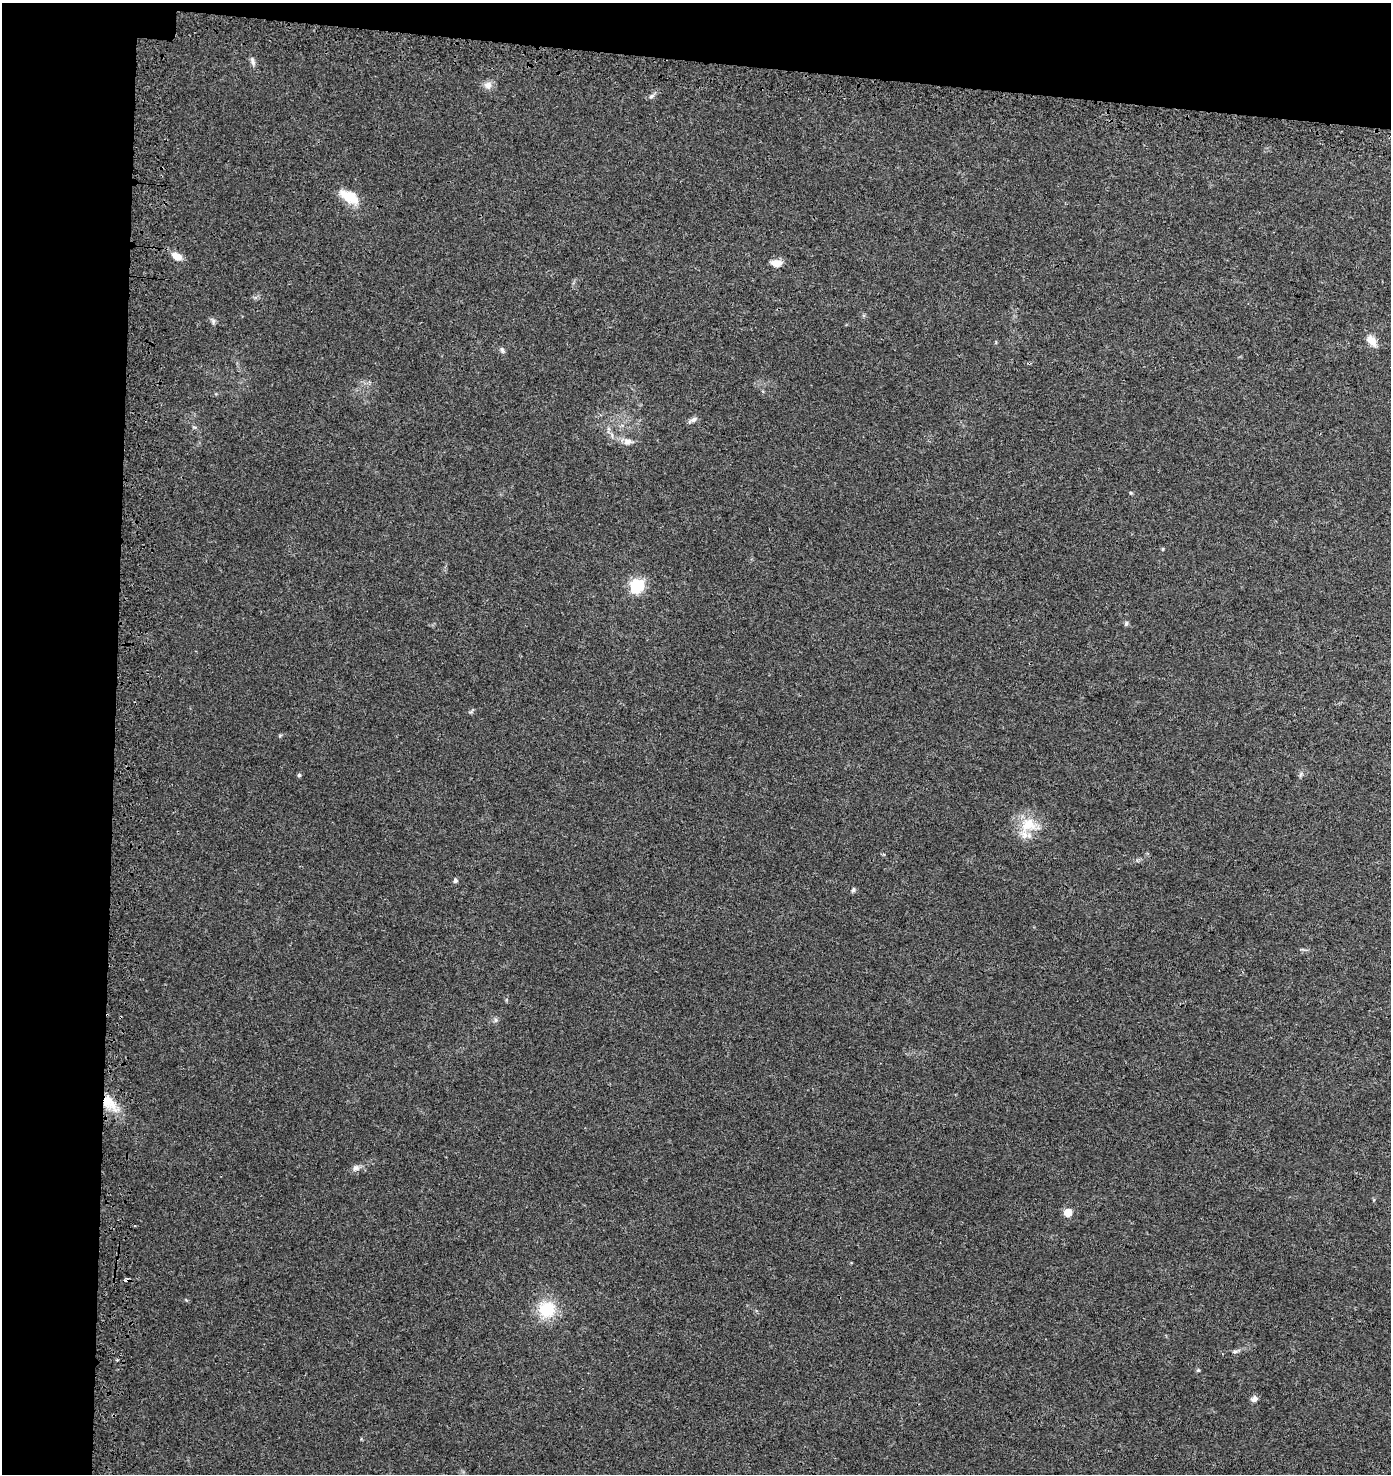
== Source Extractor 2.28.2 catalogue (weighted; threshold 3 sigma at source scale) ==
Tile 1 of 3 x 3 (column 1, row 1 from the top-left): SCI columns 327-1715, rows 3054-4525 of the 4870 x 4628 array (HDU 1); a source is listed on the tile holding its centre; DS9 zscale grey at full resolution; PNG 1393 x 1476 px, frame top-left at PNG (2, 3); no overlay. Shown black and unused: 12% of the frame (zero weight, under 3 of 4 exposures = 9% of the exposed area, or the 3 px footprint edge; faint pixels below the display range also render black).
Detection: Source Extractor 2.28.2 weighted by HDU 2 'WHT'; one run over the whole footprint, this tile lists its part. Background 0.0306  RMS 0.0039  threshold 0.0177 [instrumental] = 3 sigma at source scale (4.5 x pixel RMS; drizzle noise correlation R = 1.50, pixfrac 1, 0.0396/0.0396 arcsec/px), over >= 5 px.
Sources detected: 29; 1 cosmic-ray / hot-pixel residue — not listed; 1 inside a brighter listed object's ellipse — not listed separately; the other 27 listed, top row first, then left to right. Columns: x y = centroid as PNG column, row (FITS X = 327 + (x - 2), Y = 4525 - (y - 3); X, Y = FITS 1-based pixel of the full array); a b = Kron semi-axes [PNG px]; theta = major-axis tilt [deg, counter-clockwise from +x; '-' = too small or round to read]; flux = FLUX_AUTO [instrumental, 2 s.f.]
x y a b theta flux
252 61 11 6 -73 1.3
488 85 12 11 - 2.3
652 96 9 5 28 1
349 197 26 13 -29 8.1
177 256 13 8 -25 3.5
776 263 13 8 -8 3.4
213 321 8 6 -80 0.93
1371 340 15 9 -49 3.8
502 350 9 5 -74 0.89
692 420 14 5 27 1.4
628 441 14 9 -5 2.7
1163 549 5 3 - 0.36
637 586 6 6 - 62
1126 623 7 5 76 0.81
299 775 5 5 - 0.62
1028 825 26 19 -6 11
455 880 6 5 - 0.79
853 890 7 4 71 0.66
496 1020 6 6 - 0.82
109 1103 27 14 -49 9.3
356 1168 10 8 29 1.7
1068 1212 5 5 - 8.6
547 1309 18 18 - 15
1235 1351 7 6 - 0.9
117 1360 4 3 - 0.42
1198 1370 5 4 - 0.46
1254 1399 8 7 - 1.6
Overlapping masked pixels (flux is a lower limit): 1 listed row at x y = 109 1103